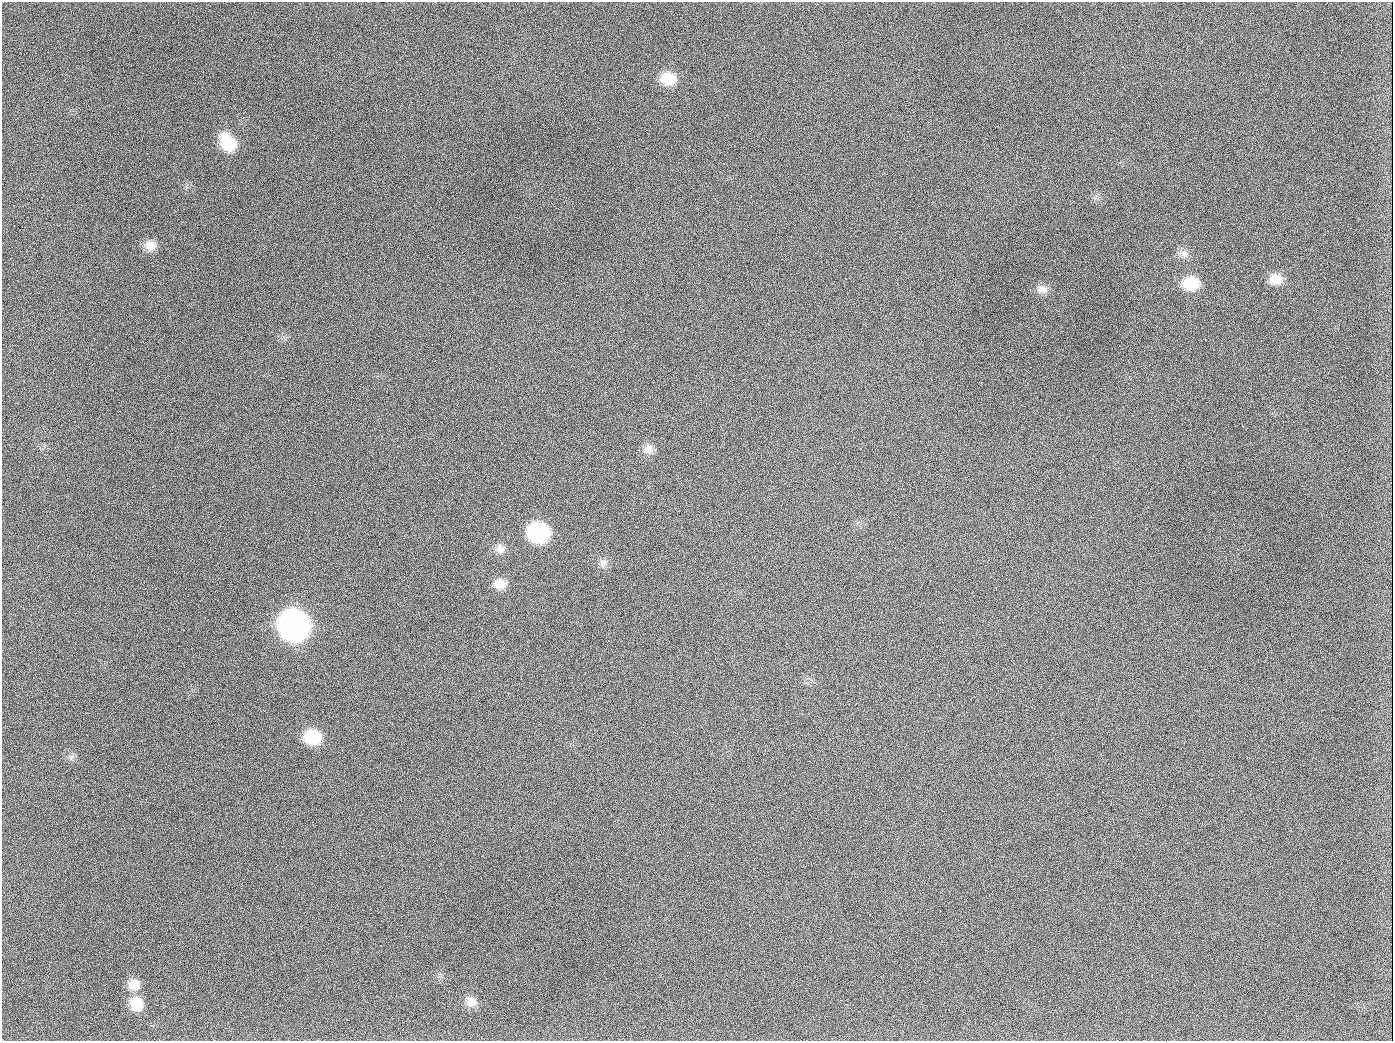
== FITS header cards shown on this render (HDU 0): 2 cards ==
NAXIS1  =                 1391
NAXIS2  =                 1039

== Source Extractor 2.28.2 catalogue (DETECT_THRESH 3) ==
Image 1391 x 1039 px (HDU 0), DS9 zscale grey, 1 PNG px = 1 image px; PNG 1395 x 1043 px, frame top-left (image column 1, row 1039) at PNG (2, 2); no overlay
Background 1690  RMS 74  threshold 222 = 3 sigma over >= 5 px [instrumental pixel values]
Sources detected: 20; all 20 listed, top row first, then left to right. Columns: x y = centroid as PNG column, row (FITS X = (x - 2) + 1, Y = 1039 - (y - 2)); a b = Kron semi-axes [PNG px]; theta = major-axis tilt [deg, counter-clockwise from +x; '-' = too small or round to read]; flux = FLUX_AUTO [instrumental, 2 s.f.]
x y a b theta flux
668 79 18 14 -2 1.2e+05
189 126 2 2 - 6.5e+03
228 143 20 14 -51 1.7e+05
150 246 14 12 11 5.2e+04
1184 254 11 9 -7 3.0e+04
1275 279 15 13 1 6.4e+04
1191 283 18 15 2 1.3e+05
1042 289 15 10 -23 3.6e+04
654 407 2 2 - 3.7e+03
648 449 13 12 - 4.0e+04
539 533 17 15 -15 5.5e+05
500 549 13 11 -76 3.6e+04
603 563 12 10 79 2.9e+04
500 584 14 13 - 5.5e+04
294 626 18 16 -28 3.9e+06
313 737 16 14 -12 1.8e+05
134 984 15 14 - 6.1e+04
471 1002 14 13 - 4.6e+04
136 1004 16 15 - 9.6e+04
944 1026 3 2 - 5.9e+03